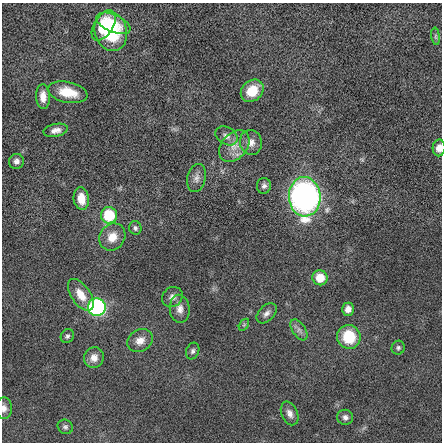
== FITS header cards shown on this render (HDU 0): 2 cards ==
NAXIS1  =                  440 / length of data axis 1
NAXIS2  =                  440 / length of data axis 2

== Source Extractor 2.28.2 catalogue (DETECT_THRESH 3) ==
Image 440 x 440 px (HDU 0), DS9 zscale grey, 1 PNG px = 1 image px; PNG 444 x 444 px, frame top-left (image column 1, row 440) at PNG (2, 3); each listed source drawn as its Kron ellipse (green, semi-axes under 4 px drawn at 4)
Background -0.0577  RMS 2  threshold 5.88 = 3 sigma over >= 5 px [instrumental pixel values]
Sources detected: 39; all 39 listed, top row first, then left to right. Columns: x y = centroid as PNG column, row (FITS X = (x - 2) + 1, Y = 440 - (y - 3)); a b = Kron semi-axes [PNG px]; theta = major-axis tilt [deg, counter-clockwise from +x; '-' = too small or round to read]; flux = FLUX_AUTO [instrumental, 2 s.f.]
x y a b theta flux
113 23 18 8 -23 2900
104 25 17 9 58 6000
111 31 20 16 -73 7900
436 36 9 4 -82 240
252 91 12 10 44 2600
68 92 20 10 -12 3000
43 97 12 7 -88 1200
56 130 12 6 11 770
227 136 12 8 -30 710
251 142 12 11 - 1000
234 146 18 12 49 1700
439 148 8 6 87 900
16 161 7 7 - 520
196 178 14 9 76 750
264 186 8 7 - 420
305 197 20 16 -86 46000
81 199 11 7 -82 1700
109 215 8 8 - 5600
135 228 7 6 - 320
112 237 14 12 51 1800
320 278 8 7 - 2400
81 295 18 9 -55 2000
172 297 11 9 40 660
97 307 9 9 - 27000
180 309 14 10 -85 980
348 309 6 6 - 830
267 313 12 7 45 610
244 325 7 4 55 200
299 330 12 6 -56 600
67 336 7 6 - 310
349 337 12 11 - 4700
140 341 13 11 29 1300
398 348 7 6 - 300
193 351 8 6 67 380
94 358 10 9 - 1100
4 408 11 8 89 710
290 413 12 8 -67 780
345 417 8 7 - 510
65 427 8 7 - 350
At the frame edge (FLAGS 8, measured only in part): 2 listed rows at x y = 439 148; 4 408